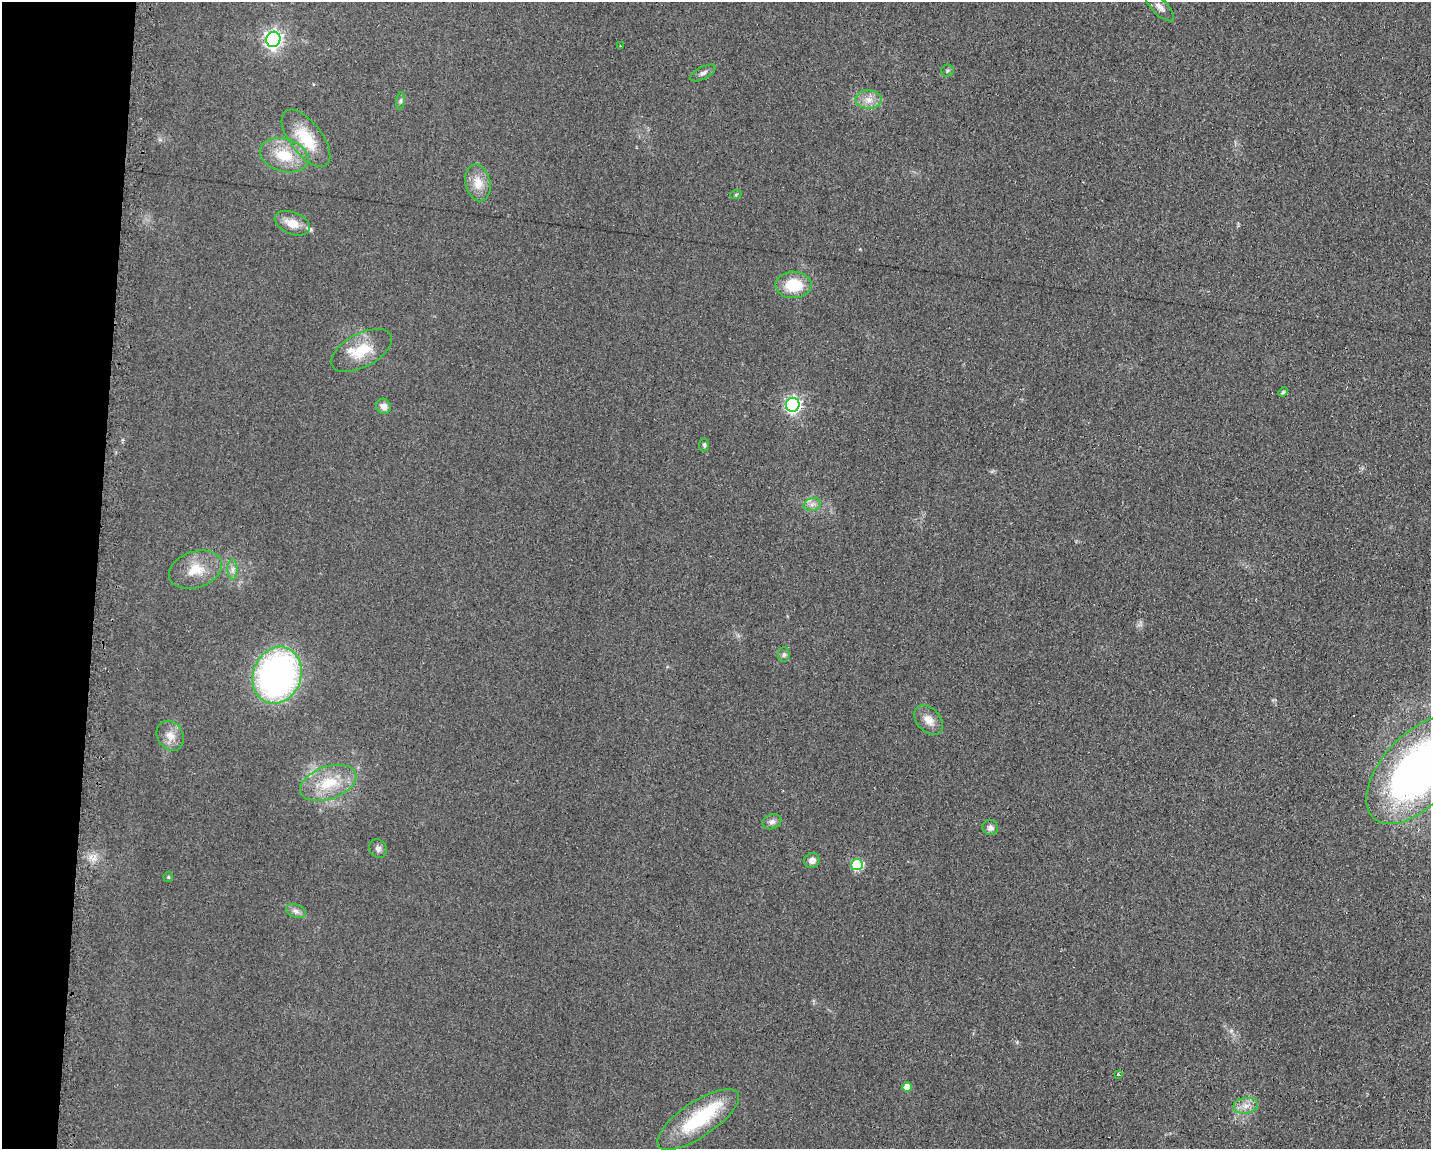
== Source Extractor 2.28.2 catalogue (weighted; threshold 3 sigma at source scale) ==
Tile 7 of 3 x 4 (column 1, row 3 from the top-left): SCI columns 118-1546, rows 1148-2294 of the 4643 x 4587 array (HDU 1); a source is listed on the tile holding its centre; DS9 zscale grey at full resolution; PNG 1433 x 1151 px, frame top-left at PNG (2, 2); each listed source drawn as its Kron ellipse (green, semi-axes under 4 px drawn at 4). Shown black and unused: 7% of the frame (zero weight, under 2 of 3 exposures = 2% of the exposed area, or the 3 px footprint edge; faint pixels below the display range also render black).
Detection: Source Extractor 2.28.2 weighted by HDU 2 'WHT'; one run over the whole footprint, this tile lists its part. Background 0.0621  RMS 0.0099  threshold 0.0448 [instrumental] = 3 sigma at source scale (4.5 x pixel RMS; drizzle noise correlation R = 1.50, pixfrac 1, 0.05/0.05 arcsec/px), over >= 5 px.
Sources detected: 42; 1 cosmic-ray / hot-pixel residue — neither listed nor drawn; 3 inside a brighter listed object's ellipse — not listed separately; the other 38 listed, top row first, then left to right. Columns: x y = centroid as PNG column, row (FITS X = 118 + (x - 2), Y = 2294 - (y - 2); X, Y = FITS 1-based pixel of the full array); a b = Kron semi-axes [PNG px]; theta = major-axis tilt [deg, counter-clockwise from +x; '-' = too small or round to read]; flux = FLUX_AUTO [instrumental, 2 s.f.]
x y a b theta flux
1160 7 18 8 -46 6
273 39 8 7 - 430
621 46 3 2 - 1.1
947 71 6 6 - 2
703 73 14 6 27 3.9
869 100 13 9 -1 9.4
401 101 9 4 82 2.1
306 138 34 16 -52 38
284 155 25 16 -15 33
478 183 18 12 -78 16
736 194 6 3 20 1.2
292 223 18 11 -21 15
793 285 18 13 -2 36
361 350 33 16 28 31
1283 392 5 4 - 2
793 405 7 7 - 290
384 406 8 7 - 6.8
704 445 6 5 - 1.8
812 505 9 6 16 4.3
232 569 10 5 90 4.1
195 570 27 18 19 25
784 654 7 6 - 2.3
277 675 29 24 70 340
929 720 17 11 -48 11
170 736 16 13 -56 11
1418 770 66 36 47 470
328 783 29 16 20 36
772 822 10 7 19 4.2
990 828 8 7 - 4.5
378 849 10 8 -50 3.9
812 860 8 7 - 6.2
857 865 6 5 - 75
168 877 5 4 - 1.3
296 911 10 6 -20 4.1
1118 1075 3 3 - 3.2
907 1087 5 5 - 14
1246 1106 13 7 8 7.8
698 1119 48 17 34 72
Isophote crosses this tile's border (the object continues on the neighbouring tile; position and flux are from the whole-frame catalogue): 1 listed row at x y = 1418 770